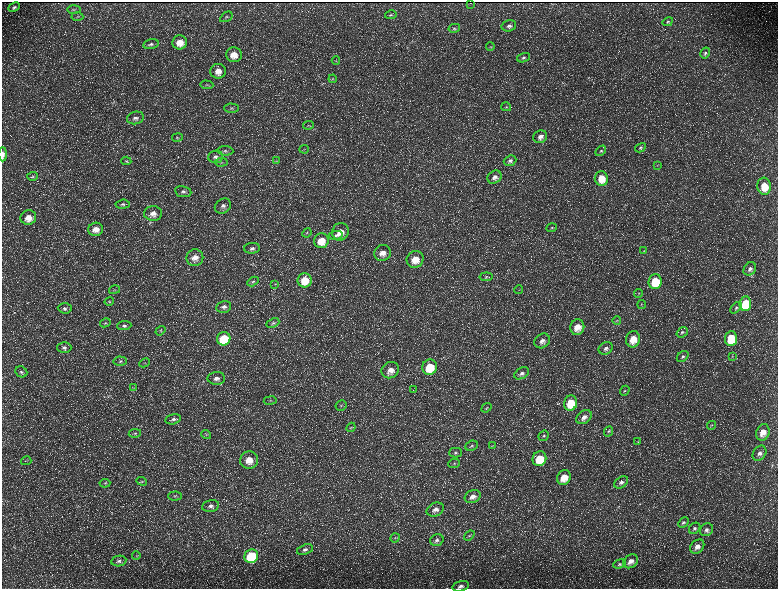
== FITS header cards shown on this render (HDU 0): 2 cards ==
NAXIS1  =                 1552 / length of data axis 1
NAXIS2  =                 1173 / length of data axis 2

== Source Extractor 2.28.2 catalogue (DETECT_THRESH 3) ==
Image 1552 x 1173 px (HDU 0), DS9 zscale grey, zoomed out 1/2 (1 PNG px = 2 x 2 image px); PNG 780 x 591 px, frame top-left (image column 1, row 1173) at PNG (2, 2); each listed source drawn as its Kron ellipse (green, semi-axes under 4 px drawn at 4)
Background 223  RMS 10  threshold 30.2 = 3 sigma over >= 5 px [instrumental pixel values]
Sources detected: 176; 36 cannot appear on this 1/2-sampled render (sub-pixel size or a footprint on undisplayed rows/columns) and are neither listed nor drawn; the other 140 listed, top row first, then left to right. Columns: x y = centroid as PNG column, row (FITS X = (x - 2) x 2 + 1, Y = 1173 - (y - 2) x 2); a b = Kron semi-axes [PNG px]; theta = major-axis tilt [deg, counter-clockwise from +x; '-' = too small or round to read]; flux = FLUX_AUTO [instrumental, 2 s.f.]
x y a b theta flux
470 3 2 1 - 490
14 7 6 4 26 4300
74 10 6 2 5 2100
391 15 6 4 11 3200
77 17 6 3 -3 2000
226 17 7 4 33 3400
668 22 5 4 - 3100
509 26 7 5 15 6800
454 28 6 4 13 3300
180 42 7 7 - 25000
151 44 8 4 11 4900
490 47 4 3 - 1600
705 53 6 4 59 4100
234 55 8 7 - 24000
524 58 7 4 18 4100
336 61 4 2 - 1500
218 71 7 7 - 17000
333 79 4 3 - 1700
207 85 6 2 -3 2300
506 107 5 4 - 2700
232 108 7 4 0 3900
135 118 8 6 14 8000
309 125 5 3 - 2000
178 137 5 4 - 2500
540 137 7 6 - 11000
640 148 6 4 29 3800
304 149 5 2 - 1500
225 151 8 4 -5 5100
601 151 6 4 47 3000
3 154 7 3 90 8600
215 157 7 6 - 7700
126 161 5 3 - 2200
276 161 4 2 - 1600
510 161 6 5 - 5700
221 162 6 3 3 3300
657 165 3 2 - 970
32 176 5 4 - 3000
495 177 7 6 - 9100
601 178 7 6 - 33000
764 186 8 6 -83 39000
183 192 8 5 -9 6700
123 204 7 4 5 4600
223 206 9 7 35 9800
153 213 9 7 2 15000
28 218 8 7 - 22000
552 228 5 4 - 2700
96 229 7 6 - 19000
340 232 9 8 - 23000
307 233 5 3 - 2700
336 235 7 4 8 5000
321 241 7 7 - 33000
252 248 8 5 2 6600
644 251 4 3 - 1800
383 253 8 8 - 18000
195 258 8 8 - 18000
415 259 8 8 - 32000
750 269 7 5 51 8900
486 277 6 4 7 3600
305 280 7 7 - 41000
253 281 6 4 29 3500
655 281 7 6 - 67000
275 284 3 3 - 1500
114 290 5 3 - 2000
519 290 4 2 - 1300
638 293 4 3 - 1600
109 301 5 4 - 2400
642 304 4 3 - 1700
745 304 7 6 - 89000
224 307 7 6 - 7500
65 308 7 5 -4 5200
736 308 7 4 45 4200
617 320 4 3 - 2100
105 323 5 3 - 2600
273 323 7 4 25 4500
124 326 7 4 4 5500
577 327 8 7 - 25000
160 331 5 4 - 3000
682 332 6 4 37 3900
731 338 7 6 - 75000
224 339 7 6 - 90000
633 339 8 7 - 33000
542 341 8 6 37 12000
64 347 7 5 0 6400
606 348 7 6 - 7900
732 356 4 2 - 1300
683 357 6 5 - 5400
120 361 7 4 -3 4500
145 363 5 3 - 2000
430 367 8 7 - 66000
390 370 9 8 - 19000
21 372 6 5 - 5100
522 373 8 5 30 8100
216 378 9 6 1 11000
134 388 3 2 - 1400
413 390 2 2 - 610
625 391 5 4 - 2700
270 400 6 3 9 2800
571 403 7 6 - 53000
341 406 5 5 - 3600
486 408 5 3 - 2600
584 417 8 6 37 12000
173 419 8 5 13 6800
712 425 4 3 - 2000
351 427 5 4 - 2800
608 431 5 4 - 3200
763 432 8 6 73 23000
135 433 6 3 10 2500
206 434 5 3 - 2300
544 436 6 4 40 3800
638 442 3 2 - 1300
472 446 6 5 - 4800
493 446 3 2 - 980
455 453 6 5 - 4600
760 453 8 6 54 10000
539 459 7 6 - 53000
249 460 9 8 - 28000
26 461 5 2 - 1300
454 463 6 4 6 3400
564 477 8 6 61 33000
142 481 5 3 - 2200
621 482 7 5 37 7000
105 483 5 3 - 2800
175 496 7 4 2 3800
473 496 8 6 26 14000
210 506 8 6 10 9000
435 509 9 6 25 12000
683 522 6 4 46 4400
695 528 6 5 - 4800
706 530 7 6 - 7300
469 536 6 4 39 3500
395 538 5 3 - 2400
437 540 7 5 18 6400
697 547 8 6 46 12000
305 550 8 5 18 6900
136 556 4 2 - 1500
251 556 7 6 - 160000
119 561 7 5 11 5400
631 561 8 6 37 13000
620 564 7 4 18 3800
461 586 8 5 16 7300
At the frame edge (FLAGS 8, measured only in part): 2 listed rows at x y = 3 154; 461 586
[36 sub-pixel or undisplayed-footprint detections neither listed nor drawn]